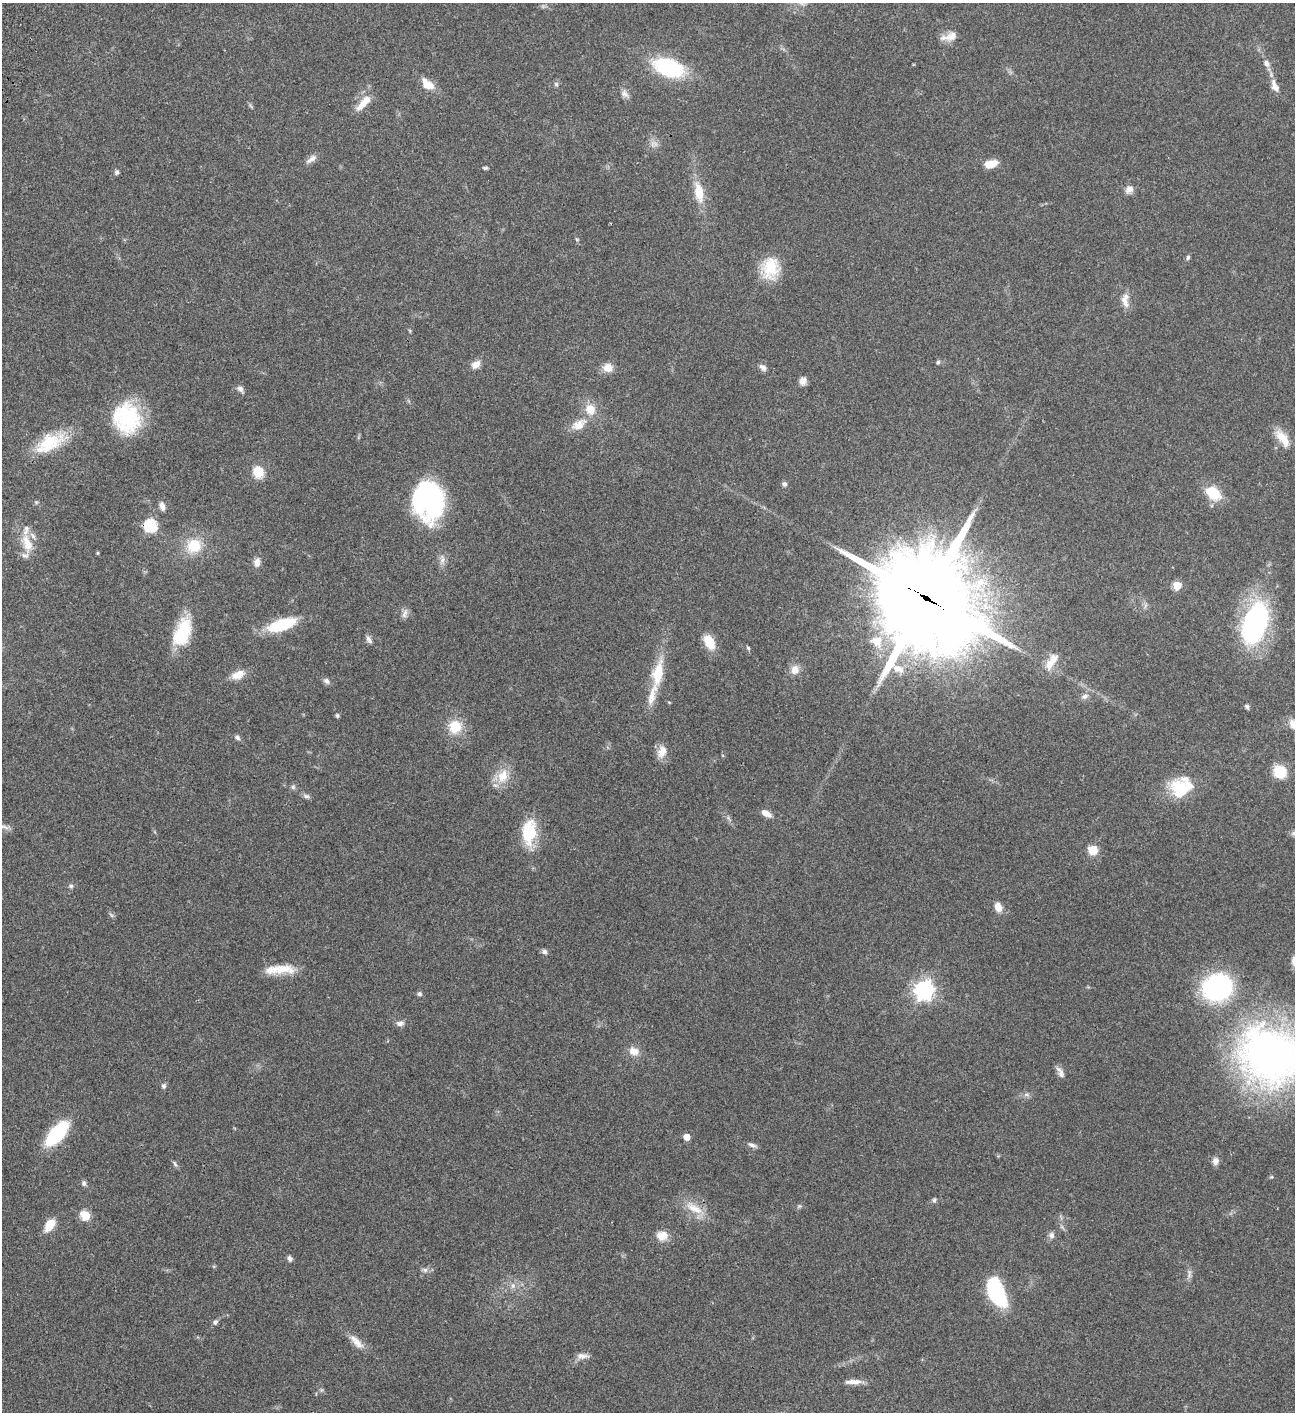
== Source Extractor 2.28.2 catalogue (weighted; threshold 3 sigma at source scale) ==
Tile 11 of 4 x 4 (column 3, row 3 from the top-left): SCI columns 3089-4381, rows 1613-3022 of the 6049 x 6047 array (HDU 1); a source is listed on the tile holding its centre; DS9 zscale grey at full resolution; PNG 1297 x 1414 px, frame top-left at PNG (2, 3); no overlay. Shown black and unused: <1% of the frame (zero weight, under 3 of 4 exposures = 13% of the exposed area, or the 3 px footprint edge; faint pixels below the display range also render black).
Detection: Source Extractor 2.28.2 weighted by HDU 2 'WHT'; one run over the whole footprint, this tile lists its part. Background 0.064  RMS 0.0059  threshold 0.0264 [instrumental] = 3 sigma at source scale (4.5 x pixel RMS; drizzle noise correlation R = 1.50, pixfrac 1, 0.05/0.05 arcsec/px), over >= 5 px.
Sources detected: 117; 1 too faint to see at this stretch — not listed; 7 inside a brighter listed object's ellipse — not listed separately; the other 109 listed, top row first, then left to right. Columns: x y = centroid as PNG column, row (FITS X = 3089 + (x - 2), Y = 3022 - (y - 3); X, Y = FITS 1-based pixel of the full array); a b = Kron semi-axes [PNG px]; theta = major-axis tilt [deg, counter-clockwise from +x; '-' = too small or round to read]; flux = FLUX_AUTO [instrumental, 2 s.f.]
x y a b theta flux
951 36 19 12 28 5.7
1267 63 10 7 -53 2.7
668 68 26 14 -20 63
428 84 17 10 -36 8.1
556 84 6 6 - 1.1
1275 86 19 8 -66 4.9
625 94 12 8 -55 2.7
364 102 26 8 48 8.2
311 159 17 6 36 3.1
991 164 13 7 15 8.9
485 168 6 4 1 0.94
117 172 6 5 - 1.2
1129 189 10 8 50 3.7
699 192 26 11 -78 12
577 240 6 3 -20 0.6
1188 257 7 5 74 0.97
770 268 28 21 89 18
1125 300 20 10 -83 5.3
938 362 6 5 - 1
476 364 11 8 40 4.7
763 367 10 6 -45 2.2
608 368 10 9 - 6.3
803 381 10 8 85 2.9
240 389 10 6 -42 2.2
590 409 14 12 -62 8.2
127 418 35 30 -71 43
579 425 23 12 32 7.9
1283 438 27 10 -54 9.1
50 443 40 18 28 23
258 472 8 7 - 20
784 484 6 5 - 1.6
1213 493 18 13 -41 15
429 501 35 27 -80 100
162 506 10 6 -78 2.9
150 525 6 6 - 67
27 543 25 12 -68 11
194 546 16 15 - 16
98 553 4 4 - 0.58
442 560 11 6 59 2.5
257 562 12 8 84 3.3
1177 585 5 5 - 15
926 598 36 29 -37 11000
405 613 16 6 70 2.3
1255 623 37 20 71 120
282 625 28 10 17 32
182 633 33 17 71 28
369 639 12 6 -58 1.9
877 641 18 15 -35 11
709 642 14 8 -63 14
748 648 5 4 - 0.76
1050 664 17 10 69 6.9
795 670 11 9 73 5.2
658 674 33 13 80 18
238 675 18 10 25 6.3
326 681 9 7 -46 1.8
1085 696 10 7 29 2.4
669 702 5 3 - 0.46
1247 706 6 5 - 1.2
337 715 6 5 - 0.84
1294 724 14 10 -38 6.4
455 727 15 15 - 13
237 737 7 5 -43 1.6
662 752 17 11 68 5.6
1280 772 11 10 - 17
503 776 21 14 67 11
293 787 6 6 - 1.2
1180 787 32 25 62 20
306 796 10 6 -15 1.5
766 813 14 7 -29 3.8
4 827 14 5 -18 2.3
529 832 28 15 83 24
1294 833 8 6 14 1.4
1093 850 5 5 - 26
71 886 6 6 - 1.1
998 907 10 8 -66 5.1
111 915 8 4 -53 0.98
544 952 7 6 - 1.7
1294 961 11 7 -78 3.2
283 969 33 13 -2 12
1217 987 25 23 26 86
924 990 7 7 - 310
419 994 5 5 - 1.5
400 1023 10 7 2 2.3
634 1051 13 10 -25 5.4
1270 1056 78 66 -25 240
1060 1072 16 6 -61 2.8
164 1086 7 6 - 1.3
1026 1095 9 4 -8 1.5
56 1134 22 10 48 51
687 1137 5 5 - 6.1
752 1145 12 5 -17 2
1215 1161 10 8 86 2.7
175 1164 10 4 -60 1.2
84 1183 8 6 -84 1.4
934 1200 7 5 70 1.1
694 1208 28 11 -29 10
85 1215 5 5 - 30
50 1225 15 9 54 8.5
1051 1235 9 7 -70 2.1
662 1236 12 10 -1 7.3
290 1258 7 6 - 1.7
425 1270 7 6 - 1.6
1189 1274 13 5 81 2.2
513 1286 9 6 90 2.3
997 1292 27 12 -66 64
215 1322 7 6 - 1.6
357 1342 24 9 -48 5.9
582 1356 17 7 -2 3.3
853 1382 21 6 1 4.3
Overlapping masked pixels (flux is a lower limit): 1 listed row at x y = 926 598
Isophote crosses this tile's border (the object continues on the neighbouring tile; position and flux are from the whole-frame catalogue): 5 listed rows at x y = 1294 724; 4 827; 1294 833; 1294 961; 1270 1056